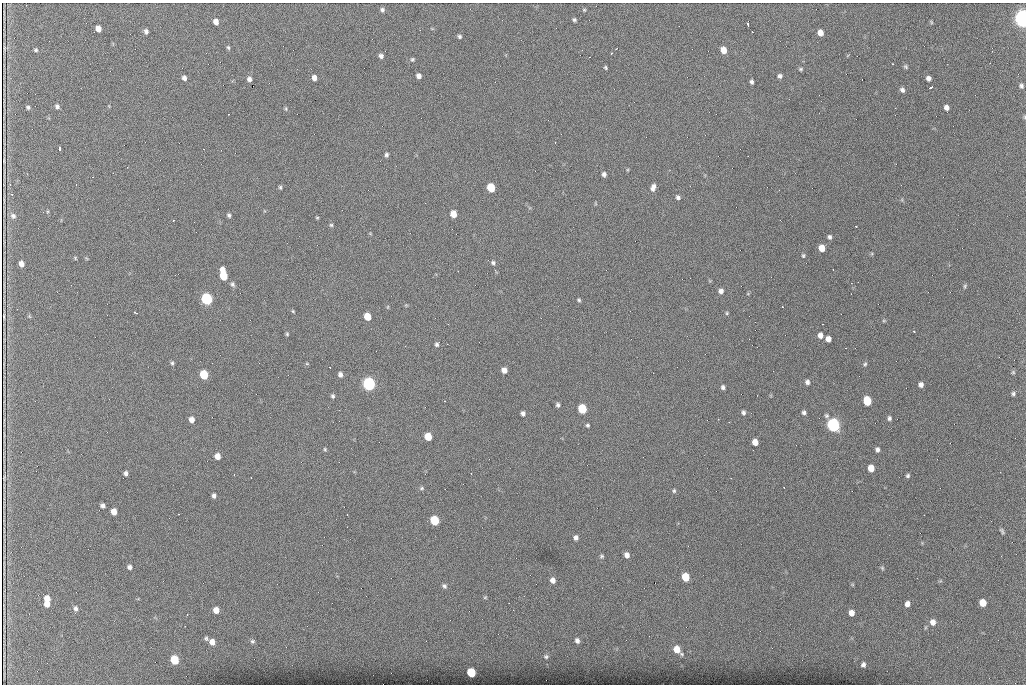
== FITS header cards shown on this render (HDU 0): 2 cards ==
NAXIS1  =                 1024 /fastest changing axis
NAXIS2  =                  682 /next to fastest changing axis

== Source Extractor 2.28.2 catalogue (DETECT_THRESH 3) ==
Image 1024 x 682 px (HDU 0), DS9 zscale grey, 1 PNG px = 1 image px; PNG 1028 x 686 px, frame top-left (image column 1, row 682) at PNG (2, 3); no overlay
Background 1270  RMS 25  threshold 75.2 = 3 sigma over >= 5 px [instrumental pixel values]
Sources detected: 160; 2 with non-positive FLUX_AUTO (blend fragments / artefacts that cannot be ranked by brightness) are not listed; the other 158 listed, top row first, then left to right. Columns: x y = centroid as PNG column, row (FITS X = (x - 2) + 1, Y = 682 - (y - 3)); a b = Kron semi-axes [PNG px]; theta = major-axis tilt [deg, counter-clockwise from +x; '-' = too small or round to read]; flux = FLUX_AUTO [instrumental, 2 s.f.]
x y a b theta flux
382 10 5 5 - 4.1e+03
584 10 5 4 - 2.1e+03
1023 19 7 6 - 1.4e+06
574 20 5 4 - 3.0e+03
216 22 5 4 - 1.0e+04
931 22 6 3 -72 1.9e+03
748 25 3 2 - 2.2e+03
98 29 5 5 - 1.3e+04
146 31 6 5 - 4.5e+03
820 33 5 5 - 1.2e+04
460 36 5 5 - 3.0e+03
228 47 6 4 -72 2.4e+03
616 49 2 2 - 1.0e+03
36 50 5 4 - 2.5e+03
723 50 6 5 - 1.6e+04
611 53 3 3 - 1.2e+03
381 56 5 5 - 5.1e+03
412 59 5 5 - 2.5e+03
893 64 3 2 - 1.2e+03
906 67 6 5 - 2.6e+03
605 68 4 3 - 2.1e+03
801 69 5 4 - 2.4e+03
419 76 5 4 - 7.3e+03
780 76 5 5 - 4.2e+03
184 78 5 4 - 5.7e+03
314 78 5 4 - 9.2e+03
928 78 5 4 - 5.6e+03
249 79 4 4 - 5.6e+03
752 82 4 3 - 3.7e+03
1021 86 6 5 - 4.2e+03
931 87 5 3 - 6.0e+03
902 90 6 5 - 4.6e+03
57 106 6 5 - 4.2e+03
28 107 4 3 - 3.1e+03
946 107 6 4 -67 7.6e+03
895 108 2 2 - 9.7e+02
286 109 6 4 -79 2.1e+03
1024 117 6 4 -89 1.8e+03
60 148 4 3 - 9.5e+03
386 155 5 5 - 3.7e+03
113 173 2 2 - 1.0e+03
604 174 5 4 - 5.0e+03
280 187 5 4 - 2.3e+03
653 187 8 5 73 7.7e+03
491 188 6 5 - 6.8e+04
12 194 3 3 - 1.7e+03
678 197 5 5 - 4.0e+03
453 214 6 5 - 2.1e+04
229 215 5 4 - 3.3e+03
13 216 8 7 - 5.4e+03
317 218 4 4 - 1.6e+03
173 220 3 3 - 2.5e+03
331 225 5 5 - 2.4e+03
856 226 3 2 - 1.0e+03
829 237 5 4 - 3.7e+03
822 248 6 5 - 1.8e+04
803 255 5 4 - 2.3e+03
75 258 5 4 - 1.8e+03
493 263 6 5 - 3.5e+03
21 264 5 4 - 8.5e+03
833 269 3 2 - 2.3e+03
223 270 6 4 89 1.2e+04
223 276 7 5 -74 4.5e+04
233 284 7 5 -73 4.0e+03
965 286 7 4 73 2.5e+03
721 291 5 5 - 6.5e+03
206 299 6 6 - 2.5e+05
579 300 4 4 - 2.5e+03
782 307 3 2 - 2.0e+03
293 311 4 4 - 1.7e+03
135 312 5 3 - 4.1e+03
727 313 4 4 - 1.8e+03
4 316 5 2 - 2.3e+03
29 316 6 4 -71 1.8e+03
367 317 6 5 - 3.2e+04
884 321 6 3 -18 1.8e+03
822 324 2 2 - 9.9e+02
914 331 3 2 - 3.0e+03
287 334 5 4 - 2.1e+03
820 335 6 5 - 8.3e+03
828 339 5 5 - 1.0e+04
437 344 6 5 - 3.6e+03
846 348 2 2 - 1.2e+03
172 363 6 4 -90 2.9e+03
307 364 5 3 - 1.6e+03
865 364 5 5 - 2.5e+03
504 370 5 5 - 1.1e+04
1013 372 5 5 - 2.2e+03
340 374 5 5 - 6.2e+03
204 375 6 5 - 7.8e+04
807 382 5 5 - 5.1e+03
369 384 6 6 - 4.2e+05
921 385 5 4 - 6.7e+03
723 387 5 4 - 3.9e+03
1013 394 5 5 - 3.1e+03
333 396 5 4 - 2.9e+03
445 401 3 2 - 1.8e+03
867 401 6 5 - 6.2e+04
558 405 5 4 - 3.8e+03
582 409 6 5 - 8.5e+04
743 412 5 4 - 3.7e+03
804 412 5 4 - 4.0e+03
523 413 4 4 - 5.2e+03
889 418 6 5 - 3.9e+03
718 419 2 2 - 1.1e+03
192 420 6 5 - 1.0e+04
729 422 2 2 - 9.6e+02
587 425 4 4 - 2.7e+03
833 425 7 6 - 4.9e+05
428 437 6 5 - 3.6e+04
755 442 5 5 - 1.5e+04
325 449 5 3 - 2.0e+03
877 450 5 4 - 4.8e+03
217 456 5 5 - 1.3e+04
871 468 5 5 - 1.9e+04
126 473 5 4 - 4.8e+03
471 473 2 2 - 8.5e+02
234 475 2 2 - 1.2e+03
908 476 5 4 - 2.9e+03
422 488 6 5 - 2.9e+03
674 491 5 4 - 2.6e+03
214 496 5 4 - 4.8e+03
102 506 5 4 - 4.8e+03
114 511 5 5 - 1.6e+04
178 514 3 2 - 1.9e+03
347 514 2 2 - 1.3e+03
435 520 6 5 - 9.2e+04
1002 531 8 4 -56 2.9e+03
576 537 6 5 - 5.4e+03
627 555 5 5 - 8.3e+03
602 556 6 4 0 2.6e+03
1001 556 3 2 - 1.4e+03
129 567 5 5 - 5.2e+03
882 568 6 5 - 2.2e+03
685 577 6 5 - 4.8e+04
553 580 6 5 - 9.0e+03
444 586 7 6 - 4.0e+03
485 597 5 4 - 1.8e+03
47 598 6 5 - 1.4e+04
983 603 6 5 - 2.3e+04
47 604 6 5 - 1.1e+04
907 604 6 5 - 8.3e+03
75 608 6 5 - 5.1e+03
216 610 6 5 - 1.4e+04
851 613 5 5 - 1.2e+04
187 615 3 2 - 1.6e+03
933 622 7 6 - 1.0e+04
185 626 2 2 - 1.0e+03
206 638 6 5 - 3.2e+03
577 640 7 6 - 6.0e+03
252 641 6 6 - 3.7e+03
212 642 7 6 - 1.2e+04
677 649 7 6 - 2.5e+04
682 654 6 5 - 3.2e+03
546 657 7 6 - 3.5e+03
174 660 6 5 - 6.5e+04
863 665 5 4 - 5.0e+03
471 672 6 5 - 7.1e+04
At the frame edge (FLAGS 8, measured only in part): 2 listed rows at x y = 1023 19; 1024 117
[2 non-positive-flux detections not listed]

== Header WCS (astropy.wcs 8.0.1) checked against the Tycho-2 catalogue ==
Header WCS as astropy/WCSLIB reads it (CRVAL/CRPIX/CD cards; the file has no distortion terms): RA---TAN/DEC--TAN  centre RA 07:06:07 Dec +31:10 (106.53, +31.16 deg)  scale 1.44 arcsec/px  FOV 24.5' x 16.3'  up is -93 deg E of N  parity flipped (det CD > 0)
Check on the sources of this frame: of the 60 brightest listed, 8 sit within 2.2 arcsec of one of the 14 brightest Tycho-2 stars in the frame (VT <= 12.35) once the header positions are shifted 0.45 arcsec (0.38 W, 0.24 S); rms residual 0.74 arcsec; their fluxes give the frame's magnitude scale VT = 23.98 - 2.5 log10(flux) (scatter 0.24 mag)
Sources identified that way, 8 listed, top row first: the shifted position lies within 2.2 arcsec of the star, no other Tycho-2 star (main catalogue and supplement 1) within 4.4 arcsec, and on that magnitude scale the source's flux lands within +1.5 / -3 mag of the star's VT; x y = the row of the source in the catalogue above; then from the Tycho-2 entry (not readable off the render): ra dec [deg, ICRS J2000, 3 dp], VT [Tycho-2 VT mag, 2 dp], TYC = Tycho-2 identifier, HIP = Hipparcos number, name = IAU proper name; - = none
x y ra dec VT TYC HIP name
491 188 106.458 +31.151 12.35 2438-728-1 - -
204 375 106.551 +31.041 11.84 2438-663-1 - -
369 384 106.552 +31.106 9.20 2438-180-1 - -
867 401 106.550 +31.305 11.61 2438-184-1 - -
582 409 106.559 +31.192 11.79 2438-1039-1 - -
833 425 106.562 +31.292 10.01 2438-106-1 - -
435 520 106.614 +31.135 11.36 2438-550-1 - -
471 672 106.684 +31.152 11.76 2438-931-1 - -